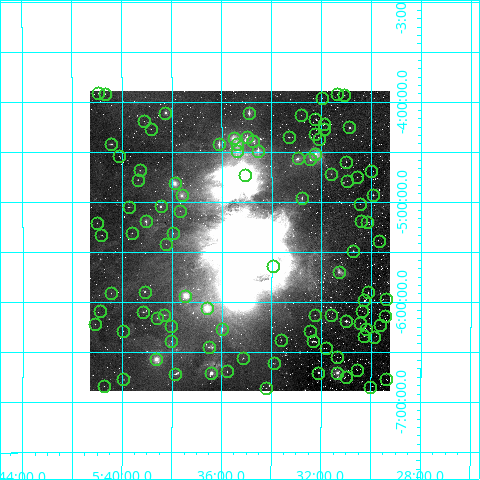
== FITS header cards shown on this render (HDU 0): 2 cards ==
NAXIS1  =                  300 / Width of image
NAXIS2  =                  300 / Height of image

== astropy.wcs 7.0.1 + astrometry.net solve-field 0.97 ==
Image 300 x 300 px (HDU 0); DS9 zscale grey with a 90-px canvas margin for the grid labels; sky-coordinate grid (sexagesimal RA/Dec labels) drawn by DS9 from the SOLVED WCS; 104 Tycho-2 reference stars matched to detected sources circled (green)
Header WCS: RA---TAN/DEC--TAN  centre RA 05:35:17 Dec -05:23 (83.82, -5.39 deg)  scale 36 arcsec/px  FOV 180.0' x 180.0'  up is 0 deg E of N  parity normal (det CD < 0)
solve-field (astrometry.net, Tycho-2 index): VERIFIED the header's WCS against the Tycho-2 star catalogue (verified at 5 index scales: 23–87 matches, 0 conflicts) and refined it, rather than solving blind
Solved WCS: RA---TAN-SIP/DEC--TAN-SIP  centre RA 05:35:17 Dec -05:23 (83.82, -5.39 deg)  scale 36 arcsec/px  FOV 179.9' x 180.1'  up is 0 deg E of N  parity normal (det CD < 0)
The solver's refit moves the header's centre by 5.5 arcsec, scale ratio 0.9995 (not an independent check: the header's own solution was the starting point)
Tycho-2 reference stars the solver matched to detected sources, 104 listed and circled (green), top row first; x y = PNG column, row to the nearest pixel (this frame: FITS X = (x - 90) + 1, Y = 300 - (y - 91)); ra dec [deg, ICRS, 3 dp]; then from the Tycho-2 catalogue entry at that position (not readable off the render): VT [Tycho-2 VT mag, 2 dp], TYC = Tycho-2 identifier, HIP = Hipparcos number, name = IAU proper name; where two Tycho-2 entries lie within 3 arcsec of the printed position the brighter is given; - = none
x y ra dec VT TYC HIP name
98 93 85.237 -3.909 9.42 4775-676-1 - -
105 94 85.169 -3.920 9.17 4775-681-1 26716 -
337 94 82.846 -3.926 9.70 4774-46-1 25872 -
344 95 82.770 -3.933 9.50 4774-39-1 25849 -
322 98 82.996 -3.963 10.29 4774-102-1 - -
165 113 84.564 -4.108 6.87 4775-731-1 26510 -
249 113 83.725 -4.110 6.69 4774-916-1 26182 -
301 115 83.205 -4.134 11.83 4774-195-1 - -
315 119 83.058 -4.171 8.50 4774-68-1 - -
144 121 84.780 -4.192 11.92 4775-518-1 - -
324 124 82.974 -4.219 10.78 4774-116-1 - -
349 127 82.721 -4.255 7.55 4774-227-1 25830 -
151 129 84.709 -4.272 9.16 4775-587-1 26558 -
324 129 82.970 -4.270 10.23 4774-343-1 - -
315 134 83.062 -4.321 8.86 4774-262-1 - -
247 137 83.746 -4.354 7.53 4774-917-1 - -
289 137 83.323 -4.354 8.90 4774-244-1 - -
234 138 83.879 -4.364 6.43 4774-937-1 26257 -
319 139 83.024 -4.375 11.12 4774-170-1 - -
253 141 83.680 -4.392 7.74 4774-919-1 - -
111 144 85.105 -4.421 8.04 4775-267-1 26697 -
219 144 84.026 -4.426 7.11 4774-921-1 - -
237 144 83.843 -4.424 6.22 4774-920-1 26234 -
237 151 83.841 -4.494 6.52 4774-922-1 26233 -
258 151 83.635 -4.487 7.57 4774-65-1 - -
315 154 83.062 -4.518 8.16 4774-923-1 25954 -
119 156 85.028 -4.542 9.51 4775-19-1 - -
298 158 83.238 -4.566 7.65 4774-924-1 26000 -
310 159 83.113 -4.576 8.80 4774-214-1 - -
346 162 82.753 -4.599 9.53 4774-348-1 - -
140 170 84.821 -4.685 8.32 4775-287-1 - -
371 171 82.506 -4.696 10.67 4774-426-1 - -
331 174 82.904 -4.719 10.53 4774-450-1 - -
245 175 83.770 -4.732 7.30 4774-925-1 - -
357 177 82.643 -4.754 11.19 4774-501-1 - -
138 180 84.840 -4.778 8.65 4775-152-1 - -
347 181 82.743 -4.790 11.59 4774-545-1 - -
175 183 84.472 -4.814 6.17 4775-733-1 26477 -
182 195 84.403 -4.934 7.12 4775-734-1 26442 -
373 195 82.481 -4.931 9.51 4761-1518-1 - -
302 198 83.194 -4.961 8.72 4774-408-1 - -
360 204 82.614 -5.022 10.77 4774-470-1 - -
161 206 84.613 -5.045 7.66 4775-212-1 26524 -
129 207 84.934 -5.051 8.94 4775-298-1 26641 -
180 211 84.416 -5.091 9.98 4775-138-1 - -
146 221 84.760 -5.194 7.56 4775-728-1 26581 -
361 221 82.601 -5.195 10.57 4774-559-1 - -
367 222 82.543 -5.202 8.62 4774-558-1 25770 -
97 223 85.254 -5.210 9.65 4775-429-1 - -
132 233 84.902 -5.312 10.50 4775-336-1 - -
173 233 84.489 -5.315 10.66 4775-366-1 - -
101 235 85.209 -5.331 12.26 4775-374-1 - -
379 241 82.427 -5.392 11.50 4761-921-1 - -
166 244 84.560 -5.420 9.92 4775-402-1 - -
353 251 82.679 -5.491 8.96 4774-386-1 25804 -
273 266 83.480 -5.647 10.11 4778-1380-1 - -
339 272 82.827 -5.704 9.59 4778-442-1 25863 -
145 292 84.773 -5.898 8.34 4779-587-1 26588 -
368 292 82.529 -5.908 9.50 4778-666-1 - -
111 293 85.112 -5.914 11.15 4779-513-1 - -
185 296 84.364 -5.938 5.99 4778-1343-1 26427 -
386 299 82.353 -5.972 10.85 4765-323-1 - -
364 300 82.568 -5.988 7.70 4778-526-1 - -
207 308 84.149 -6.065 5.71 4778-1379-1 26345 -
100 311 85.227 -6.093 12.30 4779-575-1 - -
362 311 82.589 -6.091 11.58 4778-567-1 - -
143 312 84.788 -6.102 9.30 4779-607-1 - -
164 315 84.581 -6.133 8.80 4779-625-1 - -
315 315 83.064 -6.133 10.29 4778-723-1 - -
331 315 82.900 -6.136 12.01 4778-718-1 - -
385 316 82.364 -6.139 10.40 4765-576-1 - -
157 318 84.645 -6.164 8.23 4779-360-1 26530 -
346 321 82.750 -6.191 8.17 4778-558-1 25841 -
360 323 82.610 -6.209 9.00 4778-534-1 - -
95 324 85.274 -6.222 11.26 4779-334-1 - -
380 325 82.406 -6.231 11.73 4765-151-1 - -
171 326 84.505 -6.239 9.37 4779-351-1 - -
222 329 83.997 -6.275 8.32 4778-1129-1 - -
366 329 82.549 -6.276 9.54 4778-401-1 - -
123 331 84.992 -6.290 12.11 4779-297-1 - -
310 331 83.110 -6.295 9.44 4778-433-1 - -
364 336 82.567 -6.338 9.91 4778-527-1 - -
374 337 82.464 -6.351 11.50 4765-731-1 - -
281 340 83.403 -6.380 9.57 4778-578-1 - -
171 341 84.507 -6.394 8.40 4779-456-1 - -
313 341 83.079 -6.393 8.24 4778-1339-1 25962 -
209 347 84.129 -6.454 8.08 4778-1354-1 - -
326 348 82.950 -6.464 11.21 4778-722-1 - -
337 357 82.840 -6.550 11.57 4778-890-1 - -
243 358 83.784 -6.564 8.87 4778-1124-1 - -
156 359 84.658 -6.574 5.91 4779-672-1 26535 -
274 363 83.467 -6.616 9.45 4778-848-1 - -
357 370 82.637 -6.683 11.01 4778-891-1 - -
227 371 83.947 -6.697 9.83 4778-1093-1 - -
211 373 84.106 -6.716 10.94 4778-1367-1 26327 -
318 373 83.029 -6.708 7.64 4778-800-1 25937 -
337 373 82.837 -6.708 6.18 4778-1405-1 25869 -
175 374 84.462 -6.722 8.30 4779-673-1 - -
346 377 82.745 -6.755 11.44 4778-755-1 - -
123 379 84.987 -6.775 9.16 4779-241-1 26659 -
386 379 82.347 -6.771 12.36 4765-1056-1 - -
104 386 85.185 -6.841 10.99 4779-64-1 - -
370 387 82.506 -6.849 10.64 4778-348-1 - -
266 388 83.552 -6.862 9.81 4778-983-1 - -